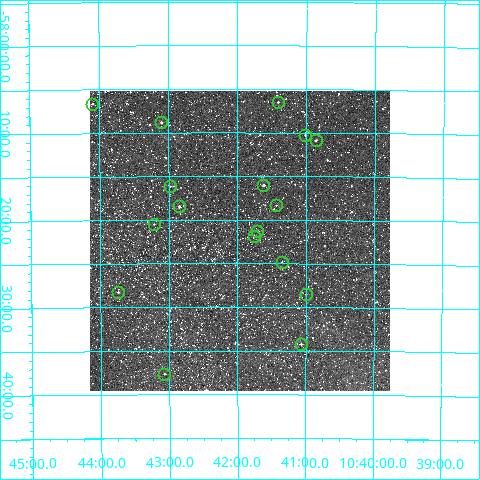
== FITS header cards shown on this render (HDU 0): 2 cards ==
NAXIS1  =                  300
NAXIS2  =                  300

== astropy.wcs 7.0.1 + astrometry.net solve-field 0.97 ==
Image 300 x 300 px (HDU 0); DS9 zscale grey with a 90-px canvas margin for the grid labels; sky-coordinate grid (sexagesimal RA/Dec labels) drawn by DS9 from the SOLVED WCS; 17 Tycho-2 reference stars matched to detected sources circled (green)
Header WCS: RA---TAN/DEC--TAN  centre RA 10:41:58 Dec -58:22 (160.49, -58.37 deg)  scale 6.88 arcsec/px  FOV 34.4' x 34.4'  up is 0 deg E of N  parity normal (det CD < 0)
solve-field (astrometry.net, Tycho-2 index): VERIFIED the header's WCS against the Tycho-2 star catalogue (verified at 2 index scales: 7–17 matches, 0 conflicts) and refined it, rather than solving blind
Solved WCS: RA---TAN-SIP/DEC--TAN-SIP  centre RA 10:41:58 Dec -58:22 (160.49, -58.37 deg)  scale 6.88 arcsec/px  FOV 34.4' x 34.4'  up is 0 deg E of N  parity normal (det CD < 0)
The solver's refit moves the header's centre by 1 arcsec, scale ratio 1.001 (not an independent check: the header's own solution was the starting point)
Tycho-2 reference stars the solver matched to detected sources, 17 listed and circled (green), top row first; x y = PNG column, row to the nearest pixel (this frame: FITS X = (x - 90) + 1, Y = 300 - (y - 91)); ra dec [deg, ICRS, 3 dp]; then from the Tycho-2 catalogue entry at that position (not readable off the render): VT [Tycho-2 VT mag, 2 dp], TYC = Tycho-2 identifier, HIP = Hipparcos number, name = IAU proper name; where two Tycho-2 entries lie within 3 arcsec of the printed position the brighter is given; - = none
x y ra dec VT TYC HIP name
278 102 160.354 -58.108 9.93 8622-432-1 - -
92 104 161.025 -58.111 10.84 8622-907-1 - -
161 122 160.775 -58.147 8.68 8626-572-1 52430 -
305 135 160.254 -58.171 10.73 8626-728-1 - -
316 140 160.215 -58.181 10.51 8626-2764-1 - -
263 185 160.405 -58.267 9.94 8626-310-1 - -
170 186 160.743 -58.269 10.36 8626-1254-1 - -
276 205 160.359 -58.305 10.95 8626-986-1 - -
179 206 160.711 -58.308 8.83 8626-998-1 52411 -
154 224 160.803 -58.341 10.84 8626-688-1 - -
257 231 160.429 -58.354 10.64 8626-914-1 - -
254 236 160.440 -58.364 9.59 8626-566-1 - -
282 262 160.337 -58.413 10.19 8626-384-1 - -
118 292 160.935 -58.471 10.07 8626-97-1 - -
306 294 160.249 -58.476 10.69 8626-89-1 - -
301 344 160.267 -58.570 9.44 8626-226-1 - -
164 374 160.768 -58.627 10.45 8626-889-1 - -